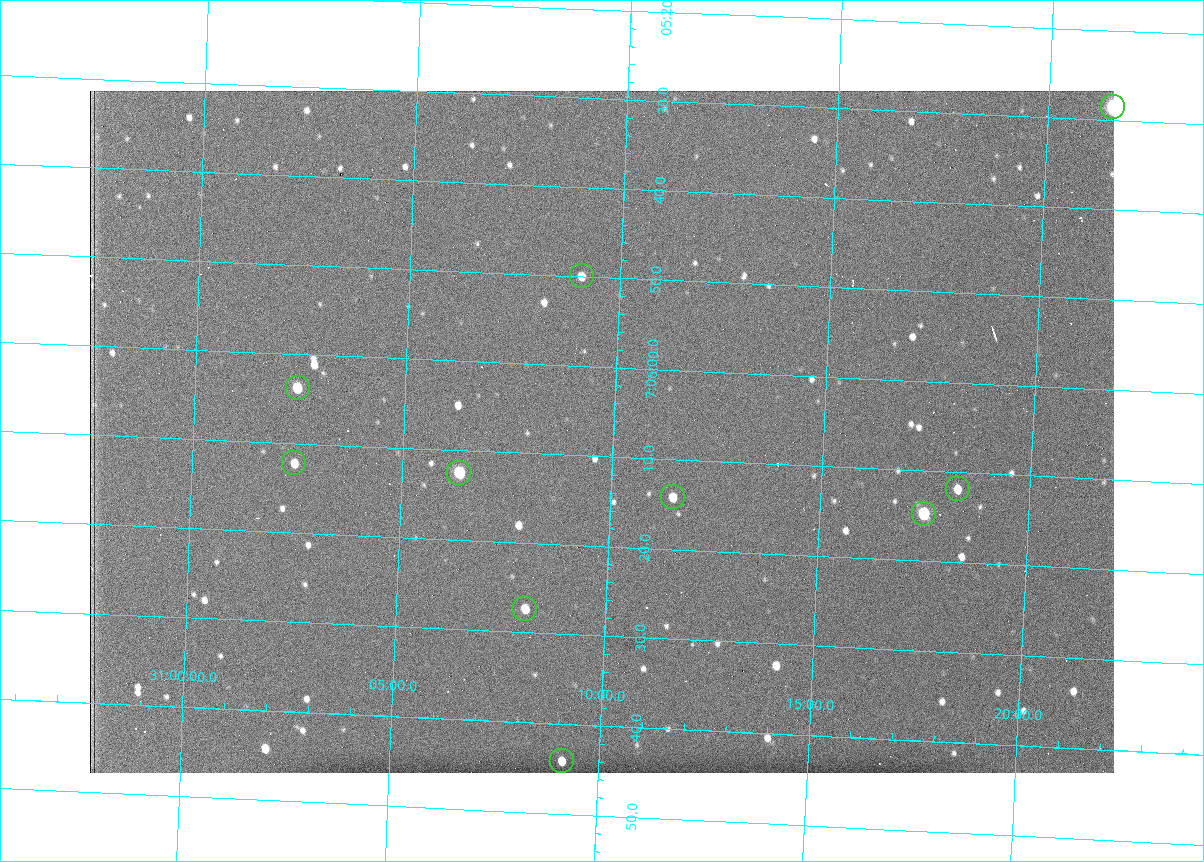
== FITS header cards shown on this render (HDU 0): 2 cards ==
NAXIS1  =                 1024 /fastest changing axis
NAXIS2  =                  682 /next to fastest changing axis

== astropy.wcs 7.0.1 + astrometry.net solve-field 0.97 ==
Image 1024 x 682 px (HDU 0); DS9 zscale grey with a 90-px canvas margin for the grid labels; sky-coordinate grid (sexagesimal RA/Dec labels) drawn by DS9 from the SOLVED WCS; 10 Tycho-2 reference stars matched to detected sources circled (green)
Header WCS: RA---TAN/DEC--TAN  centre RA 07:06:07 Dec +31:10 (106.53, +31.16 deg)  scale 1.43 arcsec/px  FOV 24.4' x 16.3'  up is -93 deg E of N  parity flipped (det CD > 0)
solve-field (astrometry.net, Tycho-2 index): VERIFIED the header's WCS against the Tycho-2 star catalogue (10 matches, 0 conflicts) and refined it, rather than solving blind
Solved WCS: RA---TAN-SIP/DEC--TAN-SIP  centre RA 07:06:07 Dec +31:10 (106.53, +31.16 deg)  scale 1.43 arcsec/px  FOV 24.4' x 16.3'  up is -92 deg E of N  parity flipped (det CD > 0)
The solver's refit moves the header's centre by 0.45 arcsec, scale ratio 0.9994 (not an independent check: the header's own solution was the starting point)
Tycho-2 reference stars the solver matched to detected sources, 10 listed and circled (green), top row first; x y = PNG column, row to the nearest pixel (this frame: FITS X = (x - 90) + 1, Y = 682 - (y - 91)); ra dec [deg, ICRS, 3 dp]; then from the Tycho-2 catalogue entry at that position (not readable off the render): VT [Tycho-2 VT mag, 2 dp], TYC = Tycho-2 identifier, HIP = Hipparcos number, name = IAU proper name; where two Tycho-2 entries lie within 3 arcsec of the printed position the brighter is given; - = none
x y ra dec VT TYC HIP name
1113 107 106.369 +31.359 8.79 2438-636-1 - -
582 276 106.458 +31.151 12.35 2438-728-1 - -
298 388 106.516 +31.041 10.39 2438-398-1 - -
294 463 106.551 +31.041 11.84 2438-663-1 - -
459 473 106.552 +31.106 9.20 2438-180-1 - -
958 489 106.550 +31.305 11.61 2438-184-1 - -
673 497 106.559 +31.192 11.79 2438-1039-1 - -
924 514 106.562 +31.292 10.01 2438-106-1 - -
525 609 106.614 +31.135 11.36 2438-550-1 - -
562 761 106.684 +31.152 11.76 2438-931-1 - -